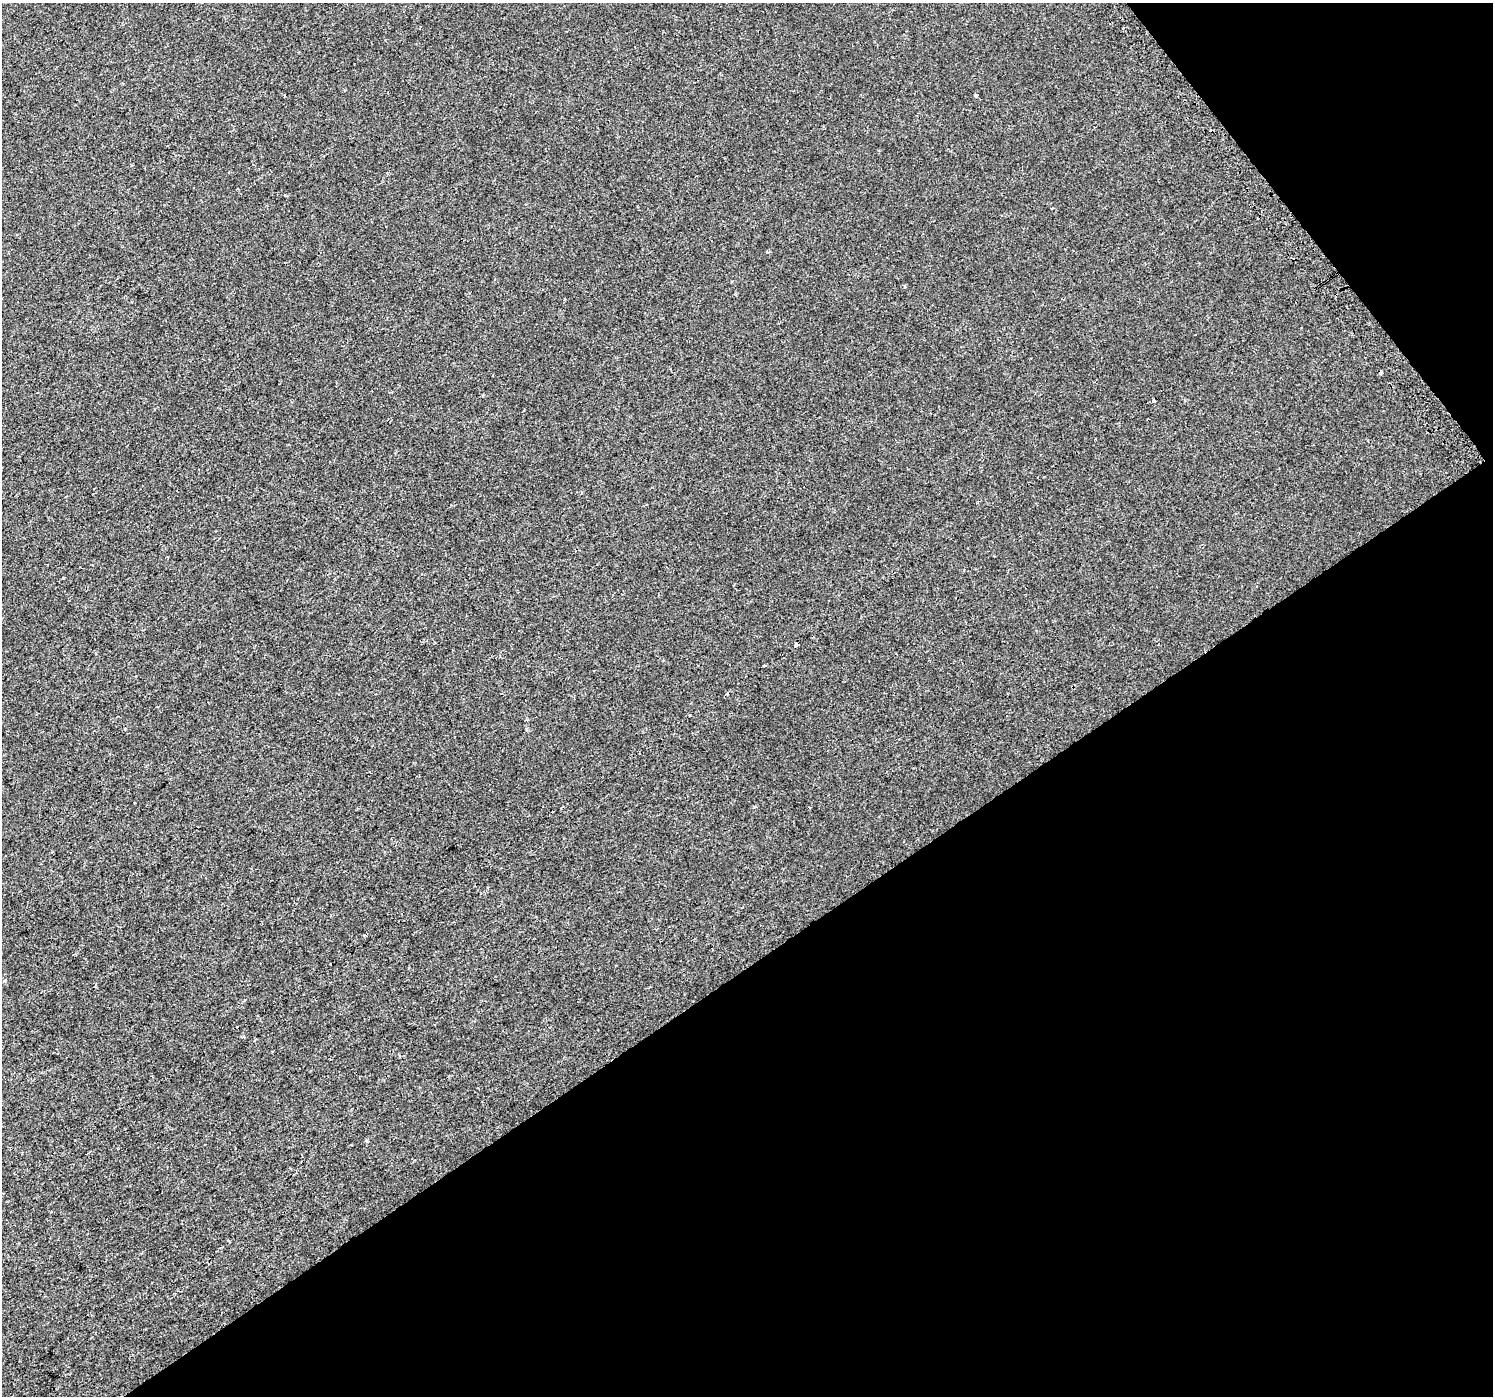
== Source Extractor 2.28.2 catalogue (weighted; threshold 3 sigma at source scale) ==
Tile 12 of 4 x 4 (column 4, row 3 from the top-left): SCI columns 4505-5995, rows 1606-2999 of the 6020 x 5942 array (HDU 1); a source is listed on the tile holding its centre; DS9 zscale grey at full resolution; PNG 1495 x 1398 px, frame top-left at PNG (2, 3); no overlay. Shown black and unused: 35% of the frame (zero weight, under 2 of 3 exposures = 2% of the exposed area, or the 3 px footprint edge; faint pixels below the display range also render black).
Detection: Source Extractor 2.28.2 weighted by HDU 2 'WHT'; one run over the whole footprint, this tile lists its part. Background -1.11e-04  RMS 0.0029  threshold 0.0129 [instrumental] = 3 sigma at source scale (4.5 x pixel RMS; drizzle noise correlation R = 1.50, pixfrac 1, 0.0396/0.0396 arcsec/px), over >= 5 px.
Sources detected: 12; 6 cosmic-ray / hot-pixel residue — not listed; the other 6 listed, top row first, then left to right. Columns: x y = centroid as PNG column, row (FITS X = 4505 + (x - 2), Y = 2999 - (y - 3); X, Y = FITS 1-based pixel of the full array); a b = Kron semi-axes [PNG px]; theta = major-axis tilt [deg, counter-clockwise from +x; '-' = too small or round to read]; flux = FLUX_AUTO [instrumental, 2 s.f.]
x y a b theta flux
975 95 3 3 - 0.63
1380 372 4 3 - 1.3
795 645 5 3 - 4.3
765 666 3 3 - 1
125 728 3 3 - 0.22
243 1037 4 3 - 0.36
Overlapping masked pixels (flux is a lower limit): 2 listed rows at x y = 1380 372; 795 645